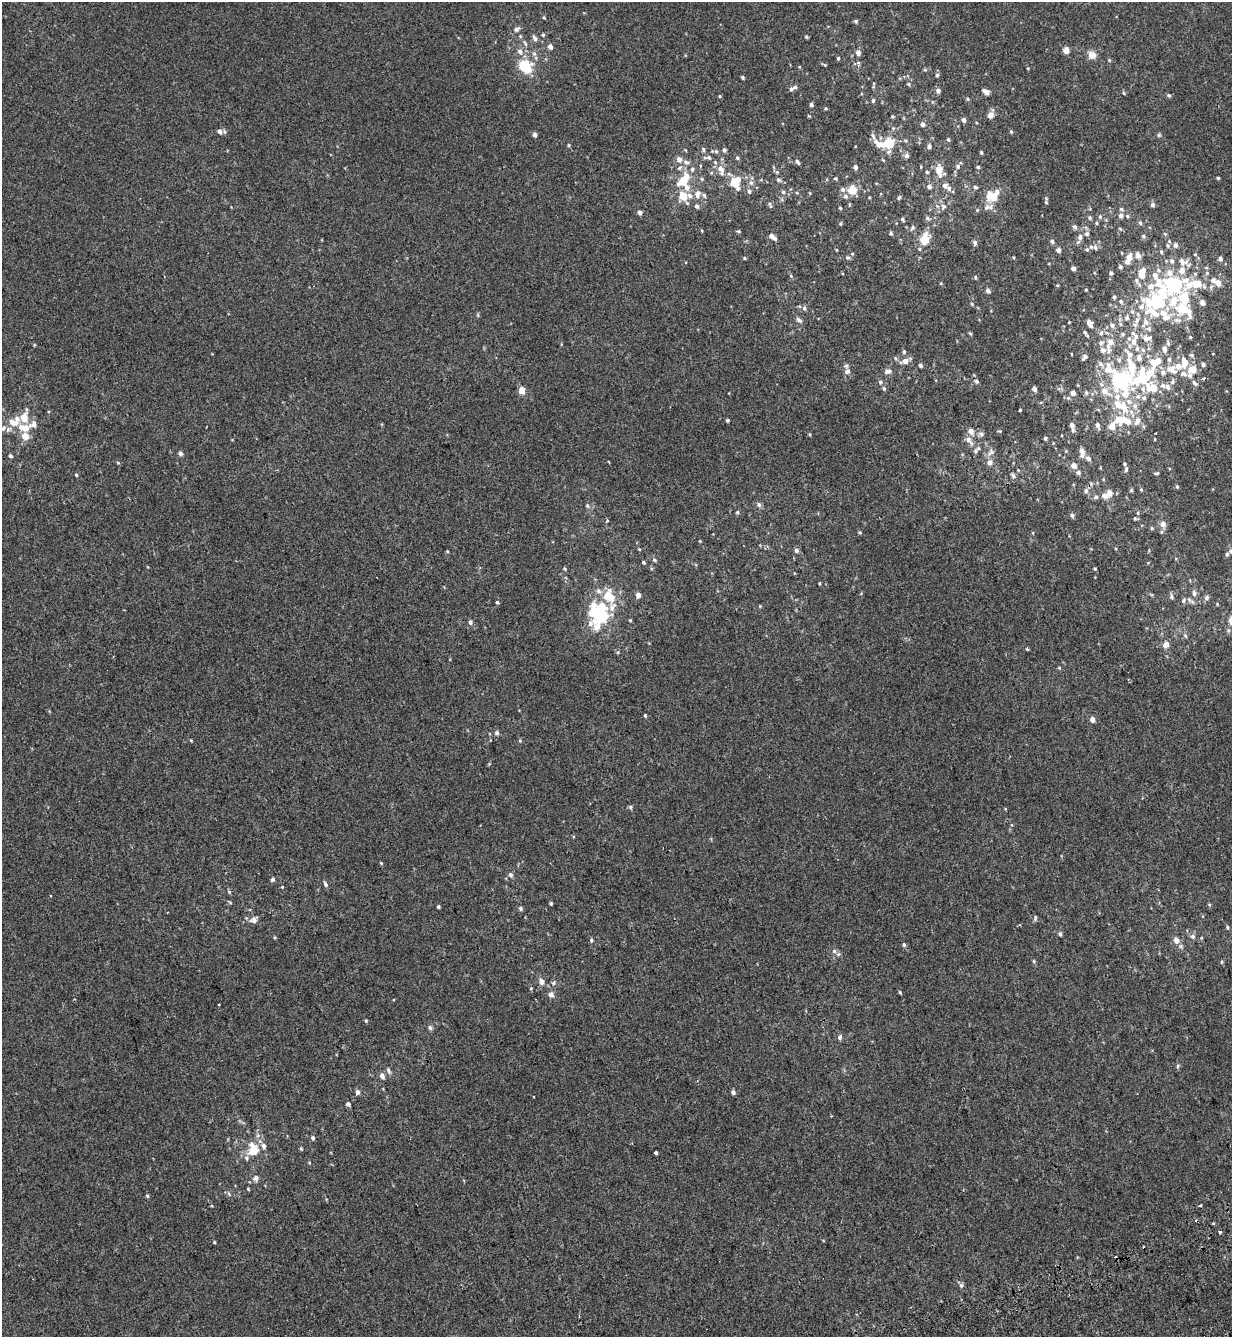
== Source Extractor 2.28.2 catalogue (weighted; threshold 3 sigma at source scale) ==
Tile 6 of 4 x 4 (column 2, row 2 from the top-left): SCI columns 1475-2704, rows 2821-4155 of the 5460 x 5640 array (HDU 1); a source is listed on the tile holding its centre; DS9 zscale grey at full resolution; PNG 1234 x 1339 px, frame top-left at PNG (2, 2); no overlay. Shown black and unused: <1% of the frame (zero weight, under 2 of 3 exposures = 11% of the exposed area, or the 3 px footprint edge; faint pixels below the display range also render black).
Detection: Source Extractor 2.28.2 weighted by HDU 2 'WHT'; one run over the whole footprint, this tile lists its part. Background -1.86e-04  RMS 0.0033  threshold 0.0147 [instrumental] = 3 sigma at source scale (4.5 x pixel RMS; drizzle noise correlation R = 1.50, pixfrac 1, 0.0396/0.0396 arcsec/px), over >= 5 px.
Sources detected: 346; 2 inside a brighter object's white glare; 3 cosmic-ray / hot-pixel residue — not listed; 52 inside a brighter listed object's ellipse — not listed separately; the other 289 listed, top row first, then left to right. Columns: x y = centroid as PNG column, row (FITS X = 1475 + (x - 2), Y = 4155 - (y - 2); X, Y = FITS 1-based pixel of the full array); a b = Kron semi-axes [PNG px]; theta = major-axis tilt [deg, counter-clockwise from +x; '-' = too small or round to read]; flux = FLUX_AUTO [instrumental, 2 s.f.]
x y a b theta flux
544 18 5 3 - 0.27
856 21 5 4 - 0.44
516 29 7 6 - 0.95
543 35 4 4 - 0.36
806 37 5 4 - 0.36
535 38 8 5 -50 0.93
525 44 10 2 -54 0.46
550 46 5 5 - 1.3
1066 50 5 4 - 3.1
520 52 9 7 -58 1.3
858 52 6 6 - 1.1
1092 55 8 8 - 2.3
838 58 4 3 - 0.38
523 66 8 6 68 7.7
1028 68 3 2 - 0.22
937 75 4 4 - 0.55
743 77 4 4 - 0.38
909 84 5 4 - 0.38
793 88 11 4 26 0.93
938 91 5 5 - 0.88
986 92 7 4 -30 1.6
1124 93 5 3 - 0.31
1169 95 5 4 - 0.39
967 99 4 4 - 0.35
873 100 5 4 - 0.45
811 105 4 3 - 0.77
825 108 4 3 - 0.27
990 115 7 6 - 1.7
964 120 4 4 - 1.1
923 124 5 5 - 0.99
220 131 7 5 -57 0.94
1011 132 4 4 - 0.33
535 135 4 4 - 0.97
1159 135 5 5 - 0.36
948 139 5 4 - 0.45
888 143 7 7 - 8.6
879 144 16 8 -31 3.3
568 145 4 4 - 0.33
929 146 5 5 - 0.75
703 149 7 4 -83 0.48
724 150 5 4 - 0.64
716 151 5 5 - 0.5
981 152 4 3 - 0.39
906 156 6 6 - 0.84
709 157 6 5 - 0.59
737 158 5 4 - 0.46
679 159 9 7 -60 1.2
686 162 8 5 -20 0.86
797 162 7 4 -56 0.59
958 166 7 6 - 0.78
855 167 4 4 - 0.87
978 167 4 4 - 0.39
720 168 11 9 -54 2.1
939 171 17 9 -85 3.3
927 172 4 4 - 0.36
1218 178 4 3 - 0.3
778 180 6 4 -22 0.5
683 181 15 9 53 6.8
735 182 14 12 83 5.6
751 183 6 4 19 0.54
929 186 5 5 - 1.1
975 187 6 4 -18 0.42
949 188 7 6 - 0.99
852 190 10 10 - 3.4
749 191 6 5 - 0.67
783 192 5 4 - 0.51
698 194 11 7 72 1.6
683 196 6 6 - 5.3
690 196 8 6 -36 1.1
993 196 11 8 -20 5.5
898 198 6 4 71 0.34
1046 202 5 3 - 0.26
1152 205 5 5 - 0.71
697 206 5 5 - 0.7
943 206 8 6 -39 0.9
987 207 10 6 11 1.2
840 208 4 3 - 0.3
1121 209 5 5 - 0.45
640 213 4 4 - 1
1121 215 5 5 - 1.2
1090 217 5 5 - 0.5
1100 217 6 4 19 0.4
927 218 6 5 - 0.5
902 219 4 4 - 0.53
1096 223 5 3 - 0.34
1140 223 6 4 -68 0.5
913 227 7 5 50 0.58
1075 227 6 5 - 0.63
738 231 5 3 - 0.33
891 233 4 4 - 0.43
1087 234 6 5 - 0.67
1143 236 5 5 - 0.48
772 237 9 4 -37 1.6
1080 237 7 6 - 1.1
924 239 14 9 75 4.7
1052 241 5 4 - 0.57
975 242 5 5 - 0.77
1168 245 7 5 -70 0.68
1175 245 6 5 - 0.85
1095 248 7 6 - 0.83
1058 250 5 5 - 1.1
1087 250 6 5 - 0.58
1161 252 6 4 -68 0.44
1138 255 7 6 - 1.7
848 257 8 4 -1 0.53
1129 257 8 6 80 2.1
745 258 4 3 - 0.34
1220 258 5 5 - 0.68
1183 262 13 10 -18 2.2
1120 267 5 5 - 0.56
1073 268 4 4 - 1.1
1111 273 4 4 - 0.54
1142 275 7 6 - 2.8
975 277 5 4 - 0.36
1136 280 6 4 -88 0.53
1218 282 8 6 -57 2
1173 285 26 14 -16 30
1086 290 4 3 - 0.24
988 291 5 4 - 0.95
1114 297 4 4 - 0.42
1158 301 14 11 -52 14
1121 302 5 4 - 0.37
1202 302 5 5 - 1.4
972 304 5 3 - 0.3
804 308 6 5 - 0.62
1184 309 18 9 -35 8.1
1152 312 24 12 -31 5.6
1127 318 5 4 - 0.54
799 320 9 5 -35 0.7
1137 320 7 4 72 0.7
1146 322 8 7 - 1.2
1089 324 8 4 -60 1.3
1112 325 5 5 - 0.54
1085 332 4 4 - 0.41
970 333 4 4 - 0.34
1101 333 5 5 - 0.57
1123 334 5 4 - 0.37
1190 337 5 3 - 0.25
1146 338 9 6 4 1.4
1110 342 8 7 - 1.8
1134 342 10 7 81 2
1164 349 9 6 -88 1.2
1103 350 8 7 - 1.2
1143 350 6 4 -72 0.41
904 352 5 4 - 0.39
1192 355 6 4 -27 0.48
1085 357 6 4 47 0.66
1139 358 7 6 - 1.1
1169 359 6 5 - 0.52
905 361 6 6 - 1.6
1184 363 13 8 87 2.8
1203 364 5 5 - 0.58
920 365 5 4 - 0.55
1109 369 17 11 -65 4.7
1171 369 14 9 -18 2.7
1193 370 6 6 - 3.6
887 371 8 5 18 1.1
847 372 8 6 41 0.88
1190 375 6 6 - 0.85
1203 378 3 3 - 1.1
1141 379 26 18 48 14
1120 380 15 12 -67 33
976 381 5 5 - 0.54
880 382 5 4 - 0.45
1195 383 8 4 -47 0.63
1167 387 7 6 - 1.1
884 389 5 4 - 0.37
1034 389 5 4 - 0.78
522 390 7 6 - 2
1105 391 9 7 -29 2.5
1073 393 5 4 - 1.2
1086 393 6 5 - 0.49
1118 405 18 10 -42 4.8
1135 406 6 6 - 1
1020 410 3 2 - 0.27
24 417 13 10 -80 3.4
727 420 4 4 - 0.4
1122 420 25 11 -10 7.6
13 422 16 8 -25 2.8
1072 425 6 5 - 1.3
1098 425 9 5 -67 0.9
3 428 7 5 68 0.66
971 431 7 6 - 1.4
1156 433 3 2 - 0.52
981 434 6 6 - 0.71
25 436 6 6 - 3.3
1045 438 4 3 - 0.56
969 440 13 7 -54 1.7
1082 451 6 5 - 1.3
991 452 10 5 34 0.92
180 453 4 4 - 0.98
10 456 5 4 - 0.54
1088 458 7 5 -38 0.73
990 462 6 6 - 1.4
1124 464 5 4 - 0.44
1074 465 8 7 - 1.3
1126 470 6 4 72 0.53
1078 472 6 5 - 0.66
1156 473 7 3 8 0.36
76 475 4 3 - 0.31
1013 476 8 4 -51 0.65
1177 486 5 4 - 0.36
1131 490 5 4 - 0.39
1086 491 7 6 - 0.75
1109 493 9 7 -75 1.5
1096 497 6 5 - 0.59
759 505 7 5 -43 0.59
587 506 6 5 - 0.5
737 512 5 3 - 0.35
1138 513 5 3 - 0.29
1072 515 6 5 - 0.57
1135 518 5 3 - 0.34
607 520 5 3 - 0.27
1163 524 6 6 - 1.5
1152 528 6 3 -70 0.29
860 532 4 3 - 0.27
796 550 6 5 - 0.73
1231 551 5 5 - 0.69
654 560 5 4 - 0.34
643 562 4 3 - 0.35
565 569 5 3 - 0.31
1095 569 3 3 - 0.28
819 583 4 3 - 0.27
599 591 8 5 -28 0.9
1194 593 7 5 -87 0.81
638 595 5 5 - 1.2
1171 597 7 5 -60 0.63
611 598 10 7 7 3.6
1207 598 6 6 - 0.76
1189 600 7 6 - 0.75
1183 601 7 4 82 0.5
497 602 4 4 - 0.43
602 605 15 11 -31 4.7
599 615 10 6 -13 11
630 620 4 4 - 0.27
470 622 6 5 - 0.6
597 626 37 9 43 4.6
1185 635 6 4 -55 0.46
1166 645 8 6 38 1.6
1027 649 4 3 - 0.35
645 716 4 3 - 0.32
1093 719 5 4 - 1.5
497 733 5 5 - 0.69
191 741 5 3 - 0.25
630 807 6 4 89 0.4
381 863 4 4 - 0.24
510 875 6 5 - 0.65
273 879 5 4 - 0.65
325 884 7 5 -63 0.69
282 887 4 3 - 0.21
229 892 5 5 - 0.38
551 903 3 3 - 0.38
438 907 4 4 - 0.4
520 908 5 4 - 0.56
1035 917 8 3 85 0.39
254 920 9 9 - 1.4
1227 927 4 4 - 0.31
1060 934 5 4 - 0.5
1193 936 6 6 - 0.71
591 940 5 4 - 0.45
1176 940 9 7 -71 1.5
904 944 6 4 -89 0.42
834 951 6 6 - 0.66
1034 961 5 3 - 0.34
541 981 6 5 - 1.6
553 983 5 5 - 0.49
900 992 4 3 - 0.29
551 994 5 5 - 1.5
218 1004 3 3 - 0.64
366 1021 4 4 - 0.33
430 1028 7 5 -74 0.61
840 1037 7 5 66 0.63
1178 1066 6 4 89 0.41
388 1070 8 5 -68 0.66
382 1076 6 5 - 1.1
357 1092 5 5 - 0.85
733 1092 5 4 - 0.71
348 1104 4 4 - 0.96
313 1138 4 4 - 0.66
264 1146 6 5 - 1.1
253 1150 11 9 -88 5.9
656 1153 3 3 - 1.2
246 1158 5 5 - 0.56
256 1178 8 6 53 0.89
147 1196 5 4 - 0.44
1200 1205 4 3 - 1.5
1219 1232 3 3 - 1.1
214 1242 3 3 - 0.28
961 1285 6 5 - 0.63
Overlapping masked pixels (flux is a lower limit): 1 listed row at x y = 1219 1232
Isophote crosses this tile's border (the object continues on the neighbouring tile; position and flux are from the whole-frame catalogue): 1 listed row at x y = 1231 551